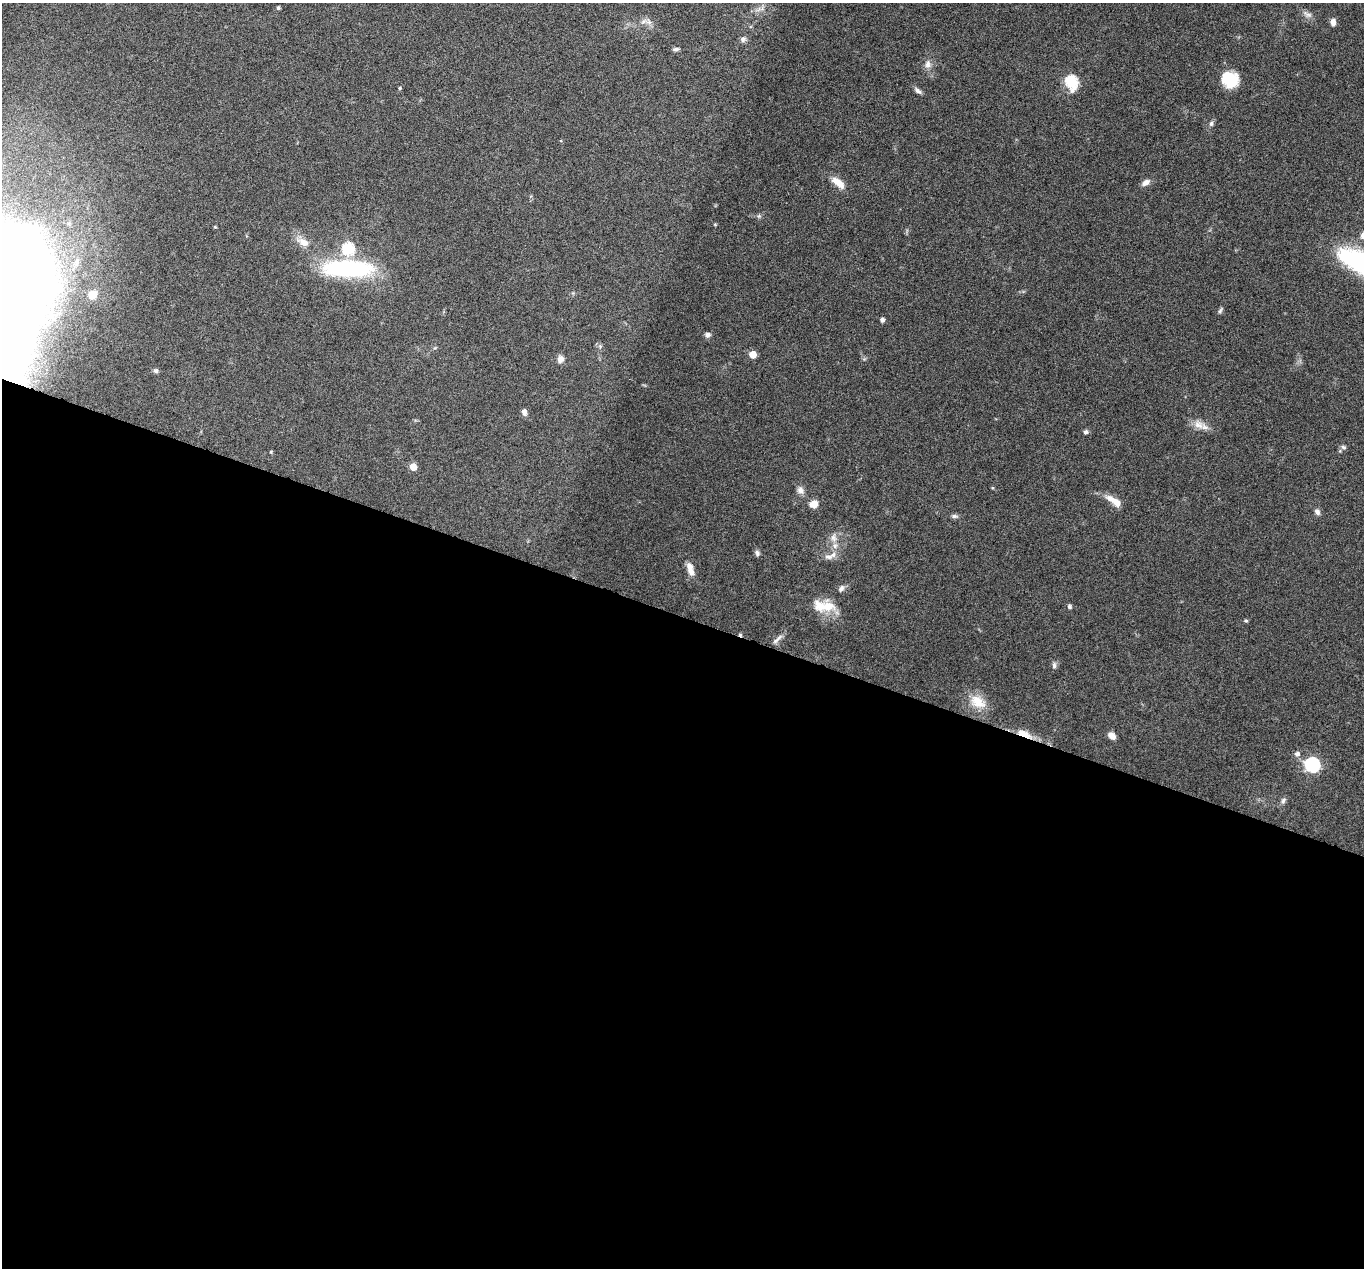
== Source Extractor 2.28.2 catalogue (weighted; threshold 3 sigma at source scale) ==
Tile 14 of 4 x 4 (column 2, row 4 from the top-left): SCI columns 1363-2724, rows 136-1401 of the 5447 x 5464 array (HDU 1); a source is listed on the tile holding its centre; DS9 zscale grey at full resolution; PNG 1366 x 1270 px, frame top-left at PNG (2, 3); no overlay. Shown black and unused: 51% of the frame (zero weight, under 4 of 8 exposures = <1% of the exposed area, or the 3 px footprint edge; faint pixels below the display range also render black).
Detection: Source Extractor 2.28.2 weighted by HDU 2 'WHT'; one run over the whole footprint, this tile lists its part. Background 0.06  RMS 0.0038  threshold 0.0155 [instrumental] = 3 sigma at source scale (4.09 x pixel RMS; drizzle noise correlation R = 1.36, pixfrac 0.8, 0.05/0.05 arcsec/px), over >= 5 px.
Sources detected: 62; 1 cosmic-ray / hot-pixel residue — not listed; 3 inside a brighter listed object's ellipse — not listed separately; the other 58 listed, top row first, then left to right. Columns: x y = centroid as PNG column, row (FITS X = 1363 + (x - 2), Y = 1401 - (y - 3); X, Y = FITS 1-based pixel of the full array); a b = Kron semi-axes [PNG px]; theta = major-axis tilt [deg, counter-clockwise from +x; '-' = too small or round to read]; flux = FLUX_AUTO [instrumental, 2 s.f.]
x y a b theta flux
278 8 3 3 - 0.64
759 9 7 5 56 1.1
1308 14 14 7 -30 1.7
643 21 10 6 28 1.5
1333 22 8 6 -89 1.7
743 39 8 7 - 1.2
676 49 8 4 1 0.85
928 64 11 8 87 2
1230 79 16 15 - 12
1071 82 7 6 - 36
400 88 4 3 - 0.49
918 91 11 5 -37 1.2
1211 124 7 5 75 0.82
838 182 17 8 -38 4.6
1146 182 10 6 32 1.9
759 216 6 5 - 0.66
715 225 4 4 - 0.37
215 227 4 4 - 0.34
304 242 17 9 -25 3.8
348 249 6 6 - 35
77 262 13 6 64 1.8
348 269 51 17 -1 47
2 294 89 55 78 1500
92 295 10 10 - 3.3
1220 311 8 5 63 0.73
882 320 5 5 - 0.92
708 335 6 6 - 1.3
600 346 5 5 - 0.59
753 354 5 5 - 6
560 359 9 8 - 1.7
156 371 6 5 - 0.79
524 412 7 6 - 1.5
1199 425 16 11 -10 3.5
1086 432 6 5 - 0.89
1343 447 7 5 -17 0.79
413 467 5 5 - 6.3
993 488 5 3 - 0.37
800 490 10 8 -55 1.8
1114 501 22 8 -34 4.3
814 504 8 7 - 3.7
1317 512 8 6 -51 1.3
954 516 8 5 0 0.95
834 538 13 8 -84 2.3
757 553 8 6 -75 0.93
828 557 13 7 -2 2.1
690 567 12 9 -77 2.4
841 588 10 6 51 1.2
827 606 24 18 1 7.9
1069 607 5 5 - 0.78
1246 621 5 4 - 0.47
777 639 18 5 41 1.7
1054 665 9 5 -90 1
978 702 24 16 -31 7.1
1024 734 23 8 -25 4.5
1112 736 8 6 -47 2.4
1297 754 6 6 - 1.4
1312 765 7 6 - 69
1283 800 9 6 61 1
Overlapping masked pixels (flux is a lower limit): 2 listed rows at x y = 2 294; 1024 734
Isophote crosses this tile's border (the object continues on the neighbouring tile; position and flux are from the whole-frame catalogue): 1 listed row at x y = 2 294